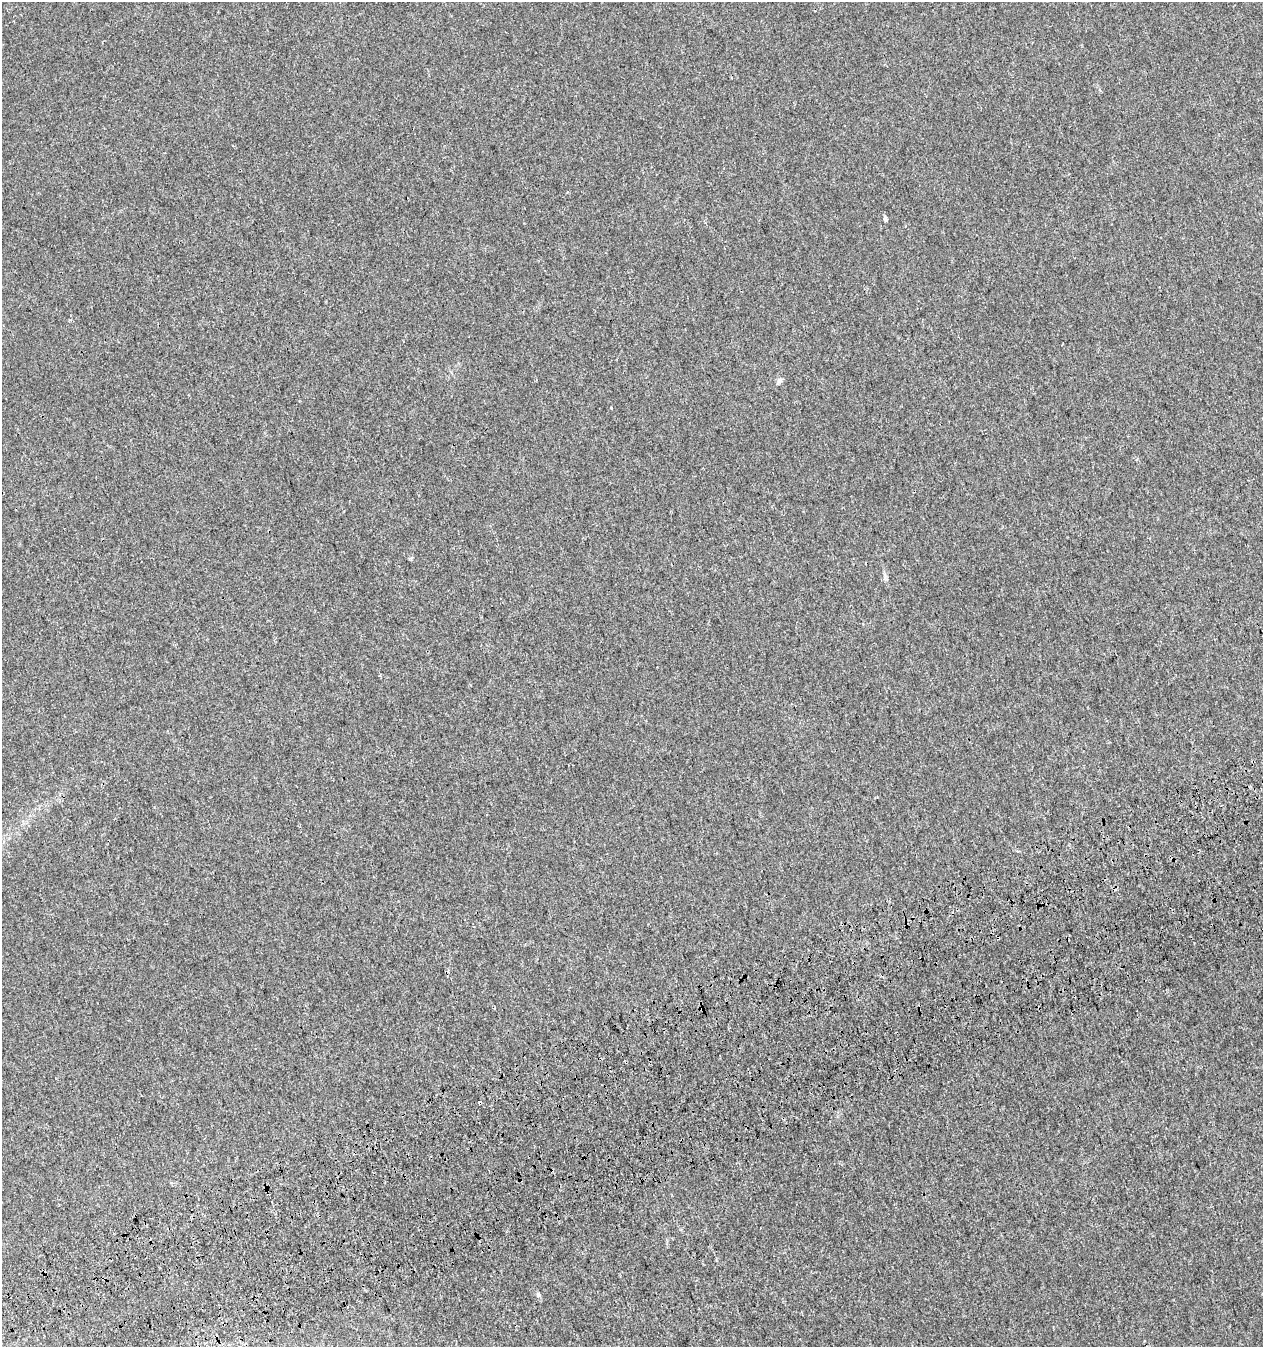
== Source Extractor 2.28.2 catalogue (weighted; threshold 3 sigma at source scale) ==
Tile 7 of 4 x 4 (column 3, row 2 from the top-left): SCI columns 2709-3969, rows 2820-4164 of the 5469 x 5636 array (HDU 1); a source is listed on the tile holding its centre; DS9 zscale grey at full resolution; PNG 1265 x 1349 px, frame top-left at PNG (2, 2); no overlay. Shown black and unused: <1% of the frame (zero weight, under 3 of 4 exposures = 9% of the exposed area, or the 3 px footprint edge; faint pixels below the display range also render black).
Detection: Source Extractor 2.28.2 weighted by HDU 2 'WHT'; one run over the whole footprint, this tile lists its part. Background 2.45e-04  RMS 0.0027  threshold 0.012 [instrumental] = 3 sigma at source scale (4.5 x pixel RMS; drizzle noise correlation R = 1.50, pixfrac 1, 0.0396/0.0396 arcsec/px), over >= 5 px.
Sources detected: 4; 1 cosmic-ray / hot-pixel residue — not listed; the other 3 listed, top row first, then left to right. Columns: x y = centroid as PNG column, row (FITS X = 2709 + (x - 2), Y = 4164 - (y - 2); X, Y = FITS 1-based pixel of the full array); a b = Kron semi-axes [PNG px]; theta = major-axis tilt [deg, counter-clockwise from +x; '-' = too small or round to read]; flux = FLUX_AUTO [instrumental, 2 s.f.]
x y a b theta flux
885 219 4 4 - 0.81
779 380 8 7 - 0.7
538 1295 7 5 -68 0.46